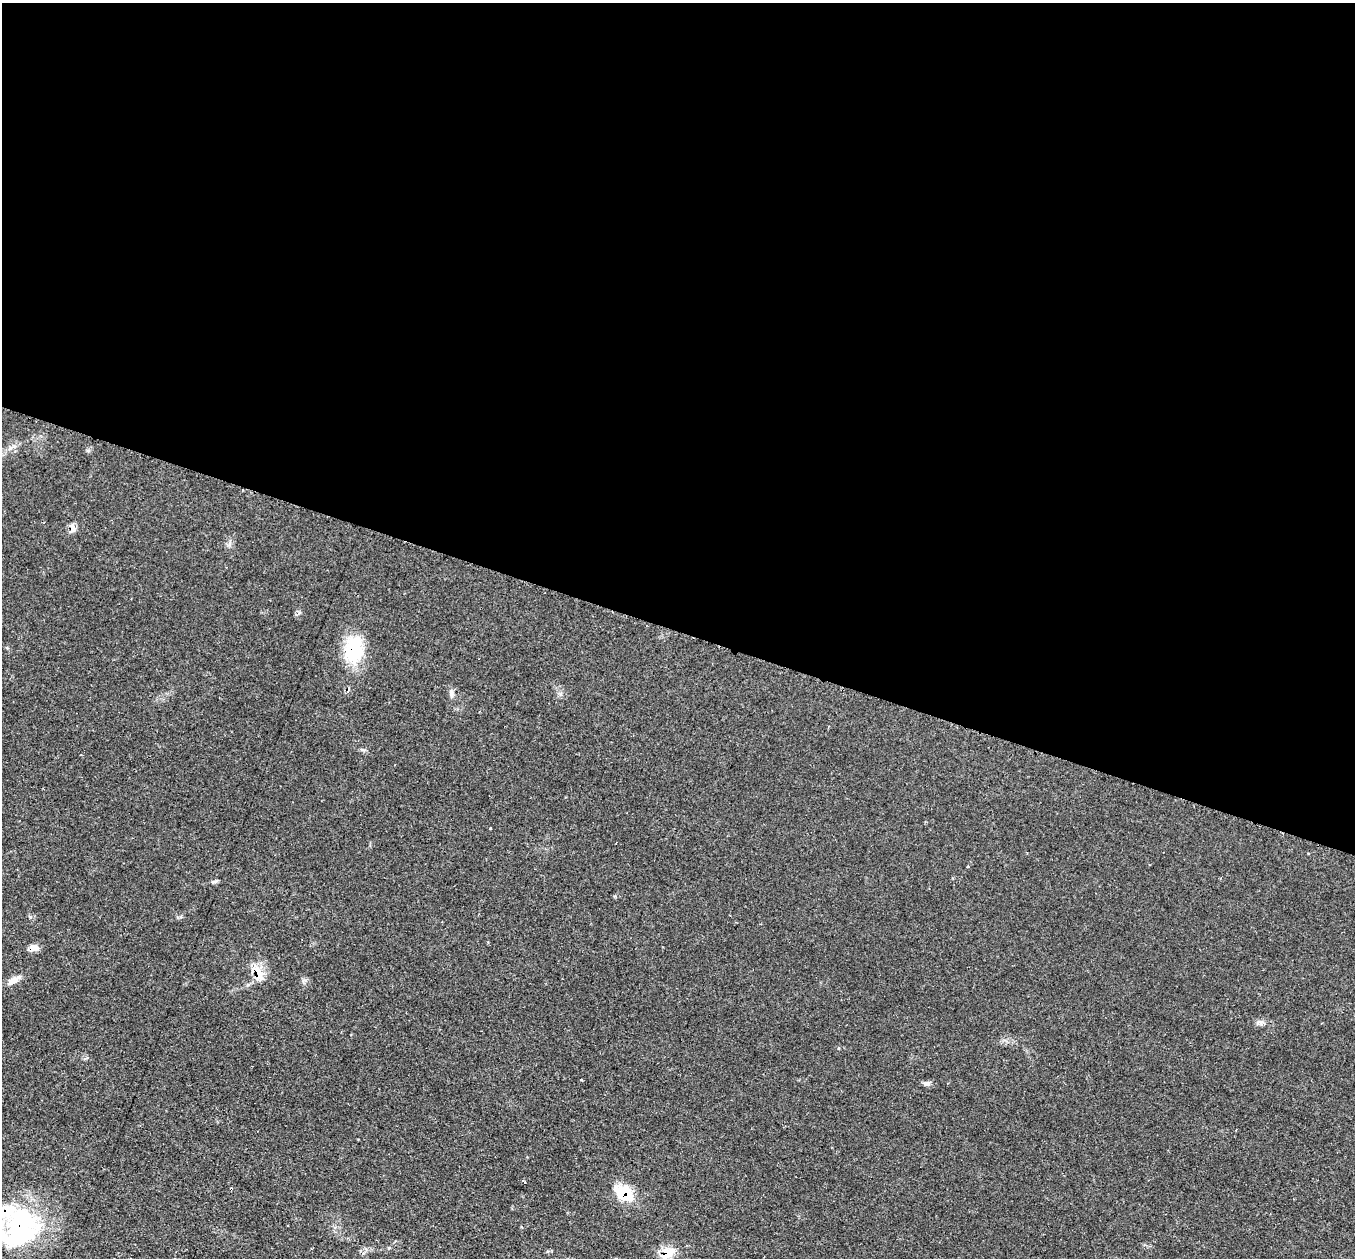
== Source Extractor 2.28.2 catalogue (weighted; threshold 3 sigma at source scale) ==
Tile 3 of 4 x 4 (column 3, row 1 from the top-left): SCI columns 2705-4057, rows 4041-5296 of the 5412 x 5432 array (HDU 1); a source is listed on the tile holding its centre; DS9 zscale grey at full resolution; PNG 1357 x 1260 px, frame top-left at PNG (2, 3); no overlay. Shown black and unused: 50% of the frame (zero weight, under 2 of 3 exposures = <1% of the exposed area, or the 3 px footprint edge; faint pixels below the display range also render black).
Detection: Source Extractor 2.28.2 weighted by HDU 2 'WHT'; one run over the whole footprint, this tile lists its part. Background 0.079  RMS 0.0058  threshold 0.0259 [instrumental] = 3 sigma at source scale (4.5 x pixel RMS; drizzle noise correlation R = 1.50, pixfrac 1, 0.05/0.05 arcsec/px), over >= 5 px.
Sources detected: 21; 1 inside a brighter object's white glare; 3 cosmic-ray / hot-pixel residue — not listed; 1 inside a brighter listed object's ellipse — not listed separately; the other 16 listed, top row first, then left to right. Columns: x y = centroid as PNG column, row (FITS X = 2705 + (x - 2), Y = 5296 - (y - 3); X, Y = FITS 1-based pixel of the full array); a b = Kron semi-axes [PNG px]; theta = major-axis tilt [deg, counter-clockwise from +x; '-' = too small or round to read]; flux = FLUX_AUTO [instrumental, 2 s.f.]
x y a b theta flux
72 527 13 6 -72 2.7
354 649 32 21 81 30
451 694 12 6 -82 2.2
490 828 3 3 - 1.1
968 866 3 3 - 0.76
215 881 10 4 16 1.2
33 948 10 7 6 4.3
258 973 22 11 -60 9.5
14 980 18 7 25 4.4
1259 1022 11 6 5 2.2
581 1080 3 3 - 1.5
926 1083 9 6 0 1.7
524 1182 4 3 - 3.6
625 1193 27 16 -35 17
21 1227 51 39 78 75
668 1253 17 12 22 11
Overlapping masked pixels (flux is a lower limit): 7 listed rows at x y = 72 527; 354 649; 33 948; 258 973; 625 1193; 21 1227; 668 1253
Isophote crosses this tile's border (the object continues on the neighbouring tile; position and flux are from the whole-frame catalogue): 1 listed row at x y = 21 1227
Unlisted compact peaks at least as high as the median listed source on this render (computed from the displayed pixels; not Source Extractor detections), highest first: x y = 30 917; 299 612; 363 750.